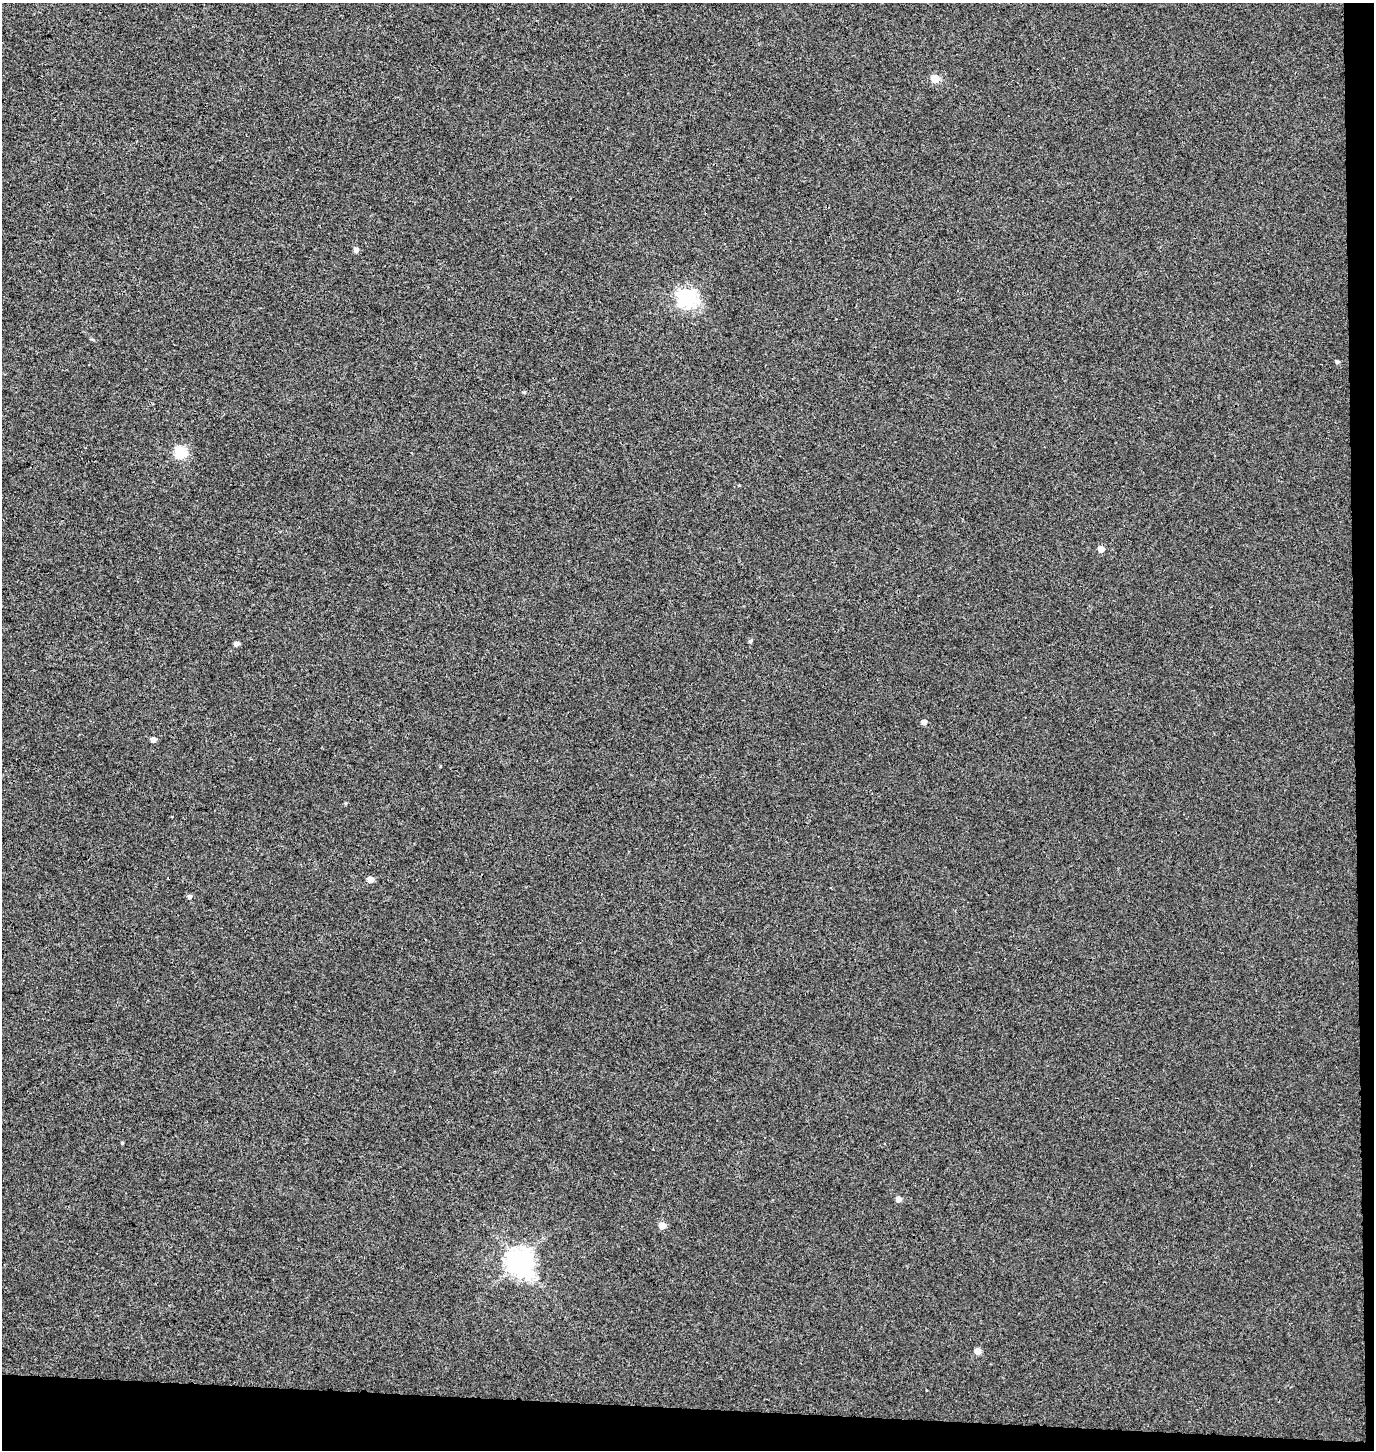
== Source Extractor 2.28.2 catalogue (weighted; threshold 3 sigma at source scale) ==
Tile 9 of 3 x 3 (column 3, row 3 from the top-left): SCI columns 3014-4385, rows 11-1458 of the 4654 x 4357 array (HDU 1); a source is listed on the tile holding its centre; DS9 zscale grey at full resolution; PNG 1376 x 1452 px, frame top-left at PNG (2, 3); no overlay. Shown black and unused: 4% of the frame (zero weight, under 3 of 4 exposures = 5% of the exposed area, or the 3 px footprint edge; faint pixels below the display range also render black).
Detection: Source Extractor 2.28.2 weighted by HDU 2 'WHT'; one run over the whole footprint, this tile lists its part. Background 0.00251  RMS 0.004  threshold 0.0179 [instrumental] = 3 sigma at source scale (4.5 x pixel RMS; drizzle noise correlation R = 1.50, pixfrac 1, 0.0396/0.0396 arcsec/px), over >= 5 px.
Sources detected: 18; all 18 listed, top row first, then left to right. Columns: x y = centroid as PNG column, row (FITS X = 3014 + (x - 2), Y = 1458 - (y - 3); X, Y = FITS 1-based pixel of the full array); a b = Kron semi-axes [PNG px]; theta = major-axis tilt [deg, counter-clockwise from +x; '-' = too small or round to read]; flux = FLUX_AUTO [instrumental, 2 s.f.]
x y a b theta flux
935 79 5 5 - 13
356 250 5 5 - 1.6
686 297 7 7 - 170
1337 362 4 4 - 0.89
524 392 4 4 - 0.42
180 452 6 6 - 39
1101 549 5 5 - 3.7
750 641 5 4 - 0.66
236 643 5 4 - 1.5
924 722 5 4 - 2
153 740 5 5 - 2
370 879 6 5 - 2.9
190 896 6 5 - 0.84
122 1143 4 3 - 0.38
899 1199 5 5 - 2.5
662 1225 5 5 - 5.5
519 1261 9 9 - 390
977 1351 5 5 - 4.3